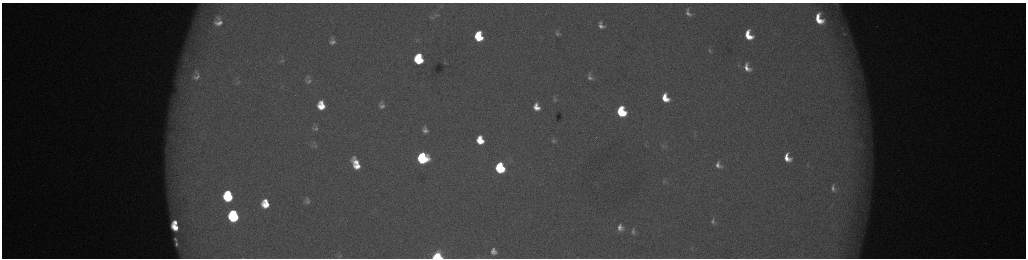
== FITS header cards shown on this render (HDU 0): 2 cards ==
NAXIS1  =                 2048 /fastest changing axis
NAXIS2  =                  512 /next to fastest changing axis

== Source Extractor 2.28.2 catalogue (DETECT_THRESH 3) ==
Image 2048 x 512 px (HDU 0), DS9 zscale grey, zoomed out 1/2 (1 PNG px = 2 x 2 image px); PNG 1028 x 260 px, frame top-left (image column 1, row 511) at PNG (2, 3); no overlay
Background 177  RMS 2.1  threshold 6.24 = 3 sigma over >= 5 px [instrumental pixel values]
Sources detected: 67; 3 cannot appear on this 1/2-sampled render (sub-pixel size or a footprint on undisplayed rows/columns) and are not listed; the other 64 listed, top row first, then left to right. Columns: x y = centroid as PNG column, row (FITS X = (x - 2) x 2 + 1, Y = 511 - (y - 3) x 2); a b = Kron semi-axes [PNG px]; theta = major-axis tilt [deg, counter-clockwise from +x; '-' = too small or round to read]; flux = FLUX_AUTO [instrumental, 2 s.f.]
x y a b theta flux
837 5 15 7 -61 2800
688 13 8 5 -65 2100
437 15 8 5 10 1100
432 18 6 5 - 870
218 19 8 6 -49 1500
819 19 12 8 -63 13000
218 23 9 7 -7 3300
601 25 7 5 -64 2100
842 28 8 3 77 930
844 33 8 5 -45 1300
478 34 6 4 86 7000
558 34 5 3 - 840
748 35 9 6 -64 11000
479 38 7 6 - 18000
417 40 6 4 16 600
332 41 8 7 - 2300
710 51 6 4 -58 700
186 59 10 5 48 2300
418 59 8 6 -78 35000
282 61 7 3 32 610
445 62 3 3 - 240
747 68 10 7 -63 4300
196 77 12 10 15 4000
590 77 6 4 -59 1400
308 81 9 6 2 1700
238 82 8 4 41 1000
665 98 9 6 -65 9700
555 100 7 5 -33 990
321 105 9 7 -82 10000
382 105 10 8 -77 2800
536 107 8 6 -72 5400
621 112 8 6 -68 38000
315 128 10 9 - 2100
425 130 6 5 - 2300
695 135 4 3 - 420
480 140 8 6 -74 11000
554 141 8 7 - 1400
663 145 6 3 30 550
314 146 10 6 2 1600
422 158 8 7 - 56000
787 158 8 6 -65 6200
356 162 12 7 -45 7000
718 165 6 5 - 2300
808 165 4 3 - 370
357 166 8 5 -7 5800
500 168 8 6 -74 49000
663 182 5 3 - 490
833 188 7 3 -82 1400
228 196 9 7 -82 34000
307 201 7 6 - 1600
265 204 8 6 -81 10000
233 216 9 7 -80 59000
713 221 6 4 -89 1000
175 222 4 3 - 2900
175 227 8 5 -45 7300
620 227 8 7 - 3300
633 231 8 5 87 1200
175 239 3 2 - 480
176 244 3 2 - 570
691 248 5 2 - 290
493 251 6 5 - 2500
338 252 5 3 - 580
437 256 6 5 - 55000
338 257 6 4 46 710
At the frame edge (FLAGS 8, measured only in part): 2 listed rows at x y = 837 5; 437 256
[3 sub-pixel or undisplayed-footprint detections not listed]